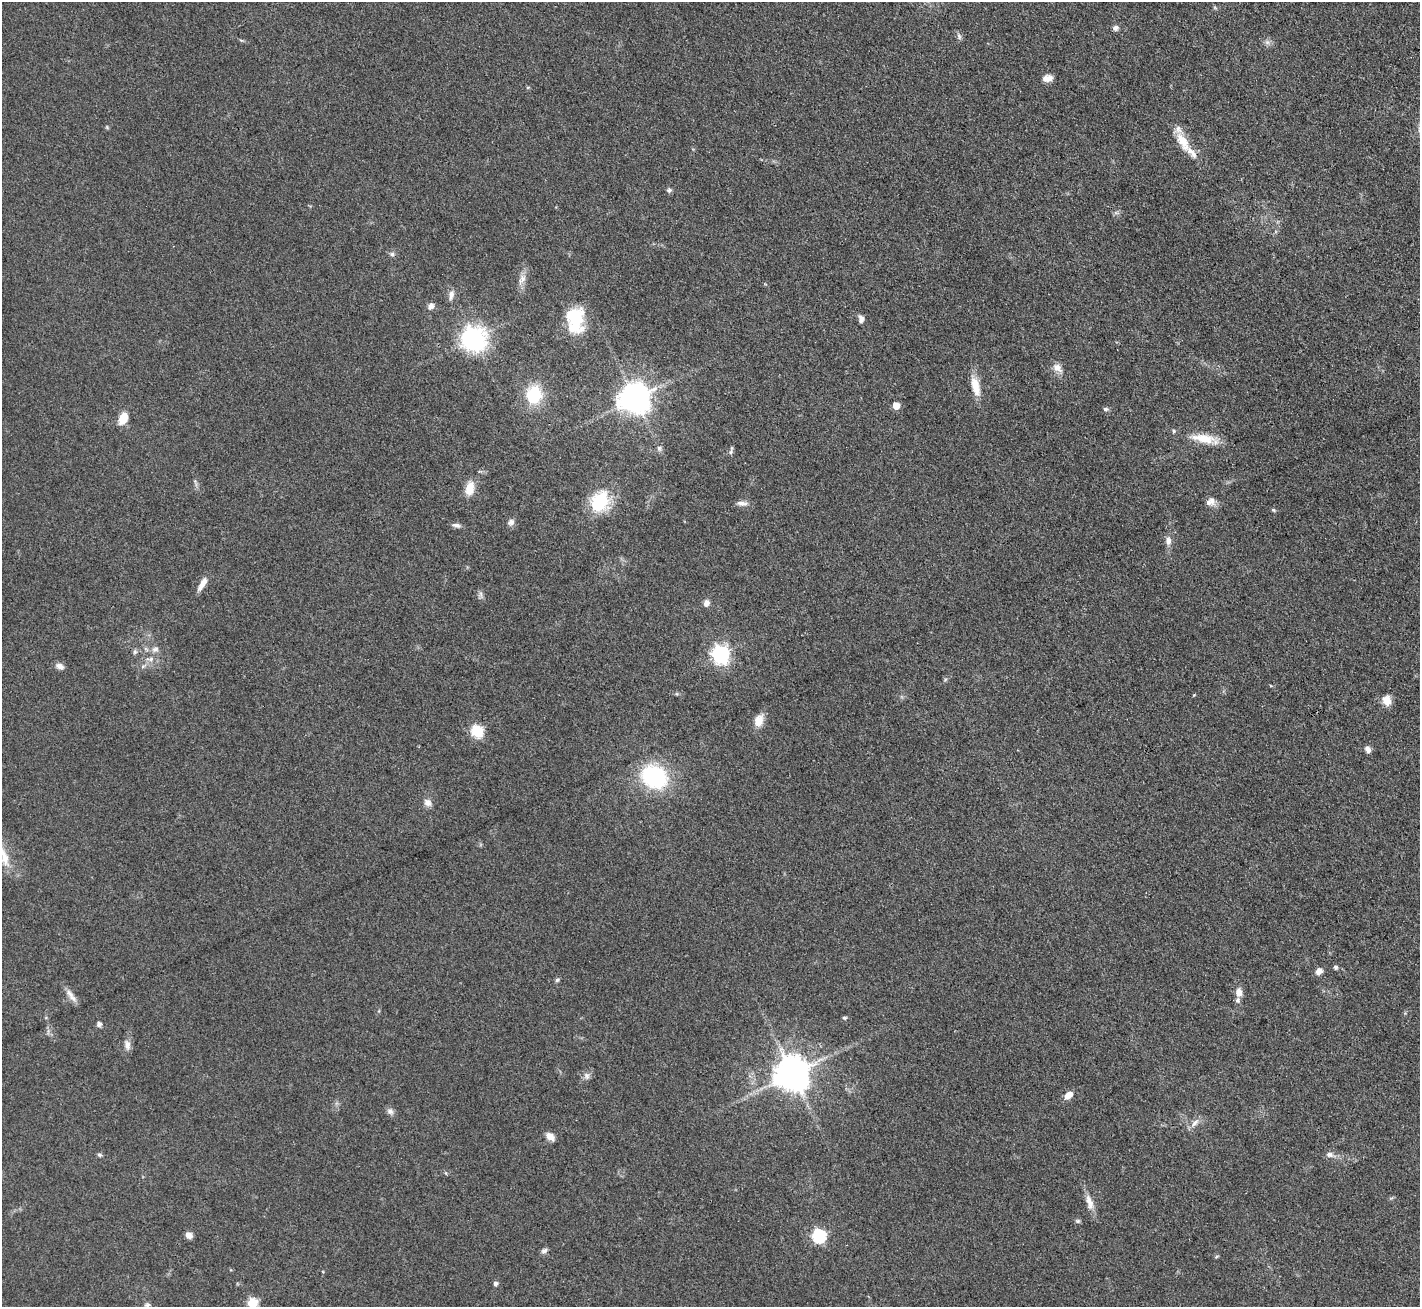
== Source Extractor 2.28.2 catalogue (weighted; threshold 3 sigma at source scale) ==
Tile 10 of 4 x 4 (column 2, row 3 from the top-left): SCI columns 1419-2836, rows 1457-2761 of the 5672 x 5659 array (HDU 1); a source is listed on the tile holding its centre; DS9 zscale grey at full resolution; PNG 1422 x 1309 px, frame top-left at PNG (2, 2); no overlay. Shown black and unused: <1% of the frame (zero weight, under 3 of 4 exposures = <1% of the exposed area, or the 3 px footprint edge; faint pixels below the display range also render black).
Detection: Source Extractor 2.28.2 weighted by HDU 2 'WHT'; one run over the whole footprint, this tile lists its part. Background 0.0921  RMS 0.0064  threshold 0.0286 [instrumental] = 3 sigma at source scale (4.5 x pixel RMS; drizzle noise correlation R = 1.50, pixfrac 1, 0.05/0.05 arcsec/px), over >= 5 px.
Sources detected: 79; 6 inside a brighter listed object's ellipse — not listed separately; the other 73 listed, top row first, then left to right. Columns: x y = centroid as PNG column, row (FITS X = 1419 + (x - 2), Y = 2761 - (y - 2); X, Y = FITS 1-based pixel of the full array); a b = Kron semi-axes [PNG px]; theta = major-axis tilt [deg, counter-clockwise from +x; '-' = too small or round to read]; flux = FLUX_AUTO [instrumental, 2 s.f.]
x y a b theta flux
1115 28 8 6 23 2.1
959 36 10 5 -66 1.7
241 40 6 4 -18 0.83
1267 42 7 6 - 2
1047 78 12 8 10 4.3
1183 141 28 11 -60 13
669 190 7 5 36 1.5
392 254 7 6 - 1.5
522 279 16 8 62 4.7
451 295 12 7 76 3.3
431 306 8 6 55 2.8
575 316 26 22 -58 26
861 319 8 6 -80 2.7
474 338 9 8 - 460
1058 368 15 10 -39 4.7
975 386 26 10 -76 10
534 395 19 15 84 28
634 398 9 9 - 1000
896 406 5 5 - 11
1105 409 7 5 -1 1.3
123 418 11 8 66 12
1205 439 37 11 -11 15
659 448 7 6 - 1.6
731 452 7 6 - 1.5
470 488 18 10 78 9.1
1212 500 14 9 -78 4.1
600 501 24 19 60 31
742 503 15 6 -1 3.4
1273 510 6 4 -27 1
511 522 9 8 - 2.6
456 525 12 5 -14 2.4
1168 541 10 8 -90 3.5
202 584 19 6 59 5.3
481 595 11 4 -81 1.8
706 603 8 7 - 3.3
155 649 10 7 18 2.7
135 652 7 5 70 1.4
721 654 7 7 - 240
150 659 12 6 8 2.9
60 666 10 6 -23 3.3
143 666 7 4 19 1.2
1387 700 13 11 -67 6
759 720 16 11 70 7.1
477 731 6 6 - 67
1368 749 9 6 -71 2.8
654 777 15 12 -32 110
427 803 11 8 -42 3.5
4 857 30 10 -73 11
1335 967 5 5 - 1.5
1319 971 8 7 - 3.6
557 980 5 5 - 1.1
1239 992 9 7 -84 5.4
70 994 16 8 -46 4.5
844 1018 6 4 -2 0.9
99 1024 7 6 - 1.9
127 1045 13 8 -79 3.6
792 1074 10 10 - 1600
586 1076 10 8 -74 2.7
1069 1095 11 6 42 5.3
390 1111 10 8 -43 2.5
1195 1123 14 6 42 3.6
550 1136 9 6 -39 6
1329 1154 10 7 -10 2.9
99 1155 7 5 -3 1.1
1089 1202 23 9 -75 6.4
1078 1221 7 5 20 1.1
189 1235 8 6 -40 3.4
819 1236 6 6 - 98
544 1251 8 6 24 1.9
1216 1257 6 3 20 0.74
495 1284 5 5 - 1.9
252 1303 5 5 - 40
147 1305 8 5 10 1.4
Isophote crosses this tile's border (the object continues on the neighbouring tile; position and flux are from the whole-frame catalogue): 2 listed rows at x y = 4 857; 252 1303